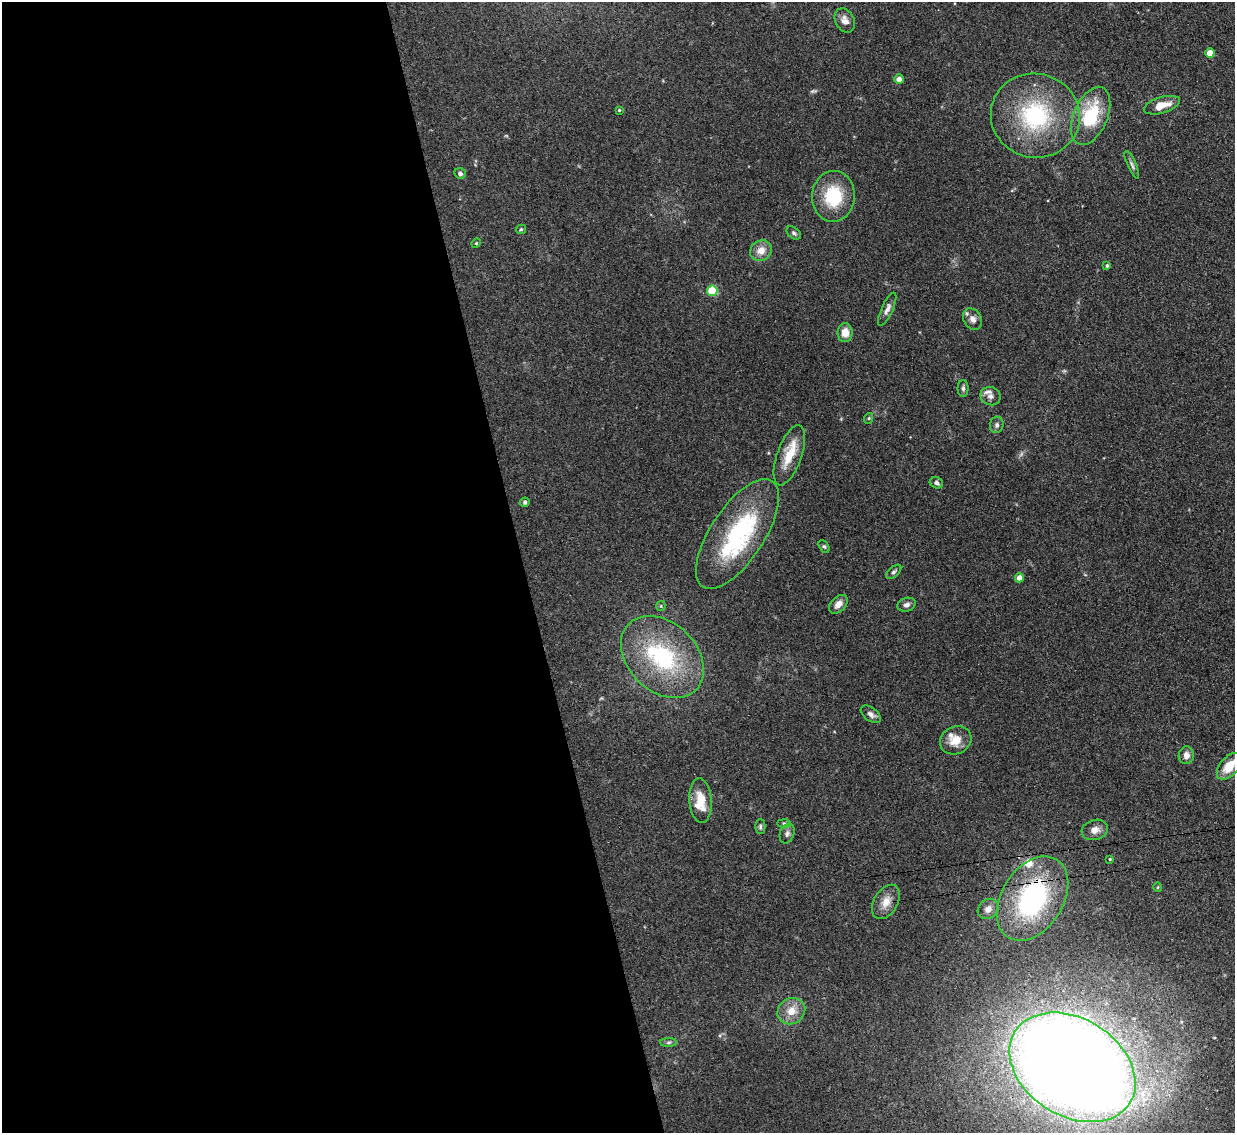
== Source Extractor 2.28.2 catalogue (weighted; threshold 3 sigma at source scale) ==
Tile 9 of 4 x 4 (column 1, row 3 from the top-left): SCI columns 28-1260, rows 1443-2573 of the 5021 x 5006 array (HDU 1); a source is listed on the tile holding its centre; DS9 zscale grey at full resolution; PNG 1237 x 1135 px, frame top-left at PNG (2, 2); each listed source drawn as its Kron ellipse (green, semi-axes under 4 px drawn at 4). Shown black and unused: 42% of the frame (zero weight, under 3 of 4 exposures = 4% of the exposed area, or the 3 px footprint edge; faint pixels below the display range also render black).
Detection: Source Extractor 2.28.2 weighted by HDU 2 'WHT'; one run over the whole footprint, this tile lists its part. Background 0.0934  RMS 0.0052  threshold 0.0234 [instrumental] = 3 sigma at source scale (4.5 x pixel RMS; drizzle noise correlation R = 1.50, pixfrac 1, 0.05/0.05 arcsec/px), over >= 5 px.
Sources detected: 59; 1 too faint to see at this stretch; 1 inside a brighter object's white glare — neither listed nor drawn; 6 inside a brighter listed object's ellipse — not listed separately; the other 51 listed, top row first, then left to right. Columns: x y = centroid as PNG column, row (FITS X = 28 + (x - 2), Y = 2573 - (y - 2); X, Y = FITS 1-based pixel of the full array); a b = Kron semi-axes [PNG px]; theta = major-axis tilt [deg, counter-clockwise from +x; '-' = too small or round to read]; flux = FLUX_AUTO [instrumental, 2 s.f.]
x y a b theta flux
845 20 13 9 -62 3.4
1210 53 5 4 - 8.8
899 79 5 4 - 3
1162 105 19 8 16 7
619 110 3 3 - 0.51
1035 116 45 42 -13 56
1091 116 31 17 67 30
1132 165 15 4 -66 1.5
460 173 6 5 - 1.3
833 196 25 21 86 24
521 229 5 4 - 0.61
794 233 8 5 -39 1.2
476 243 5 4 - 0.52
761 251 11 10 - 5.3
1107 266 4 4 - 0.84
712 291 5 5 - 31
887 309 18 5 65 2.6
973 319 11 8 -58 3.1
845 333 9 7 -90 5.5
963 388 8 5 -90 1.2
991 396 10 9 - 2.4
869 418 5 3 - 0.55
997 425 8 7 - 1.6
789 455 32 12 70 13
936 483 7 5 -25 1.4
525 502 5 4 - 0.96
737 534 63 27 57 60
824 546 7 5 -61 0.86
894 572 9 5 43 1.2
1019 578 4 4 - 4
838 604 11 7 45 3.8
906 605 9 6 17 1.9
661 606 5 4 - 0.59
662 657 47 34 -44 56
871 714 11 6 -38 2.1
956 740 16 13 26 7.5
1186 755 9 7 80 2.8
1229 766 16 9 49 10
700 801 22 11 -86 11
784 823 6 4 -1 0.87
760 827 7 5 89 1
1095 830 13 10 16 3.5
787 834 10 7 68 1.7
1110 859 4 3 - 0.43
1158 887 5 3 - 0.54
1032 899 46 30 58 77
886 902 18 12 60 5.9
988 909 11 9 38 3
791 1011 14 12 33 7.3
669 1042 8 4 1 1
1072 1067 68 48 -32 1300
Overlapping masked pixels (flux is a lower limit): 1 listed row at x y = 1032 899
Isophote crosses this tile's border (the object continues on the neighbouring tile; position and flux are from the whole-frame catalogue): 1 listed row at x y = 1229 766